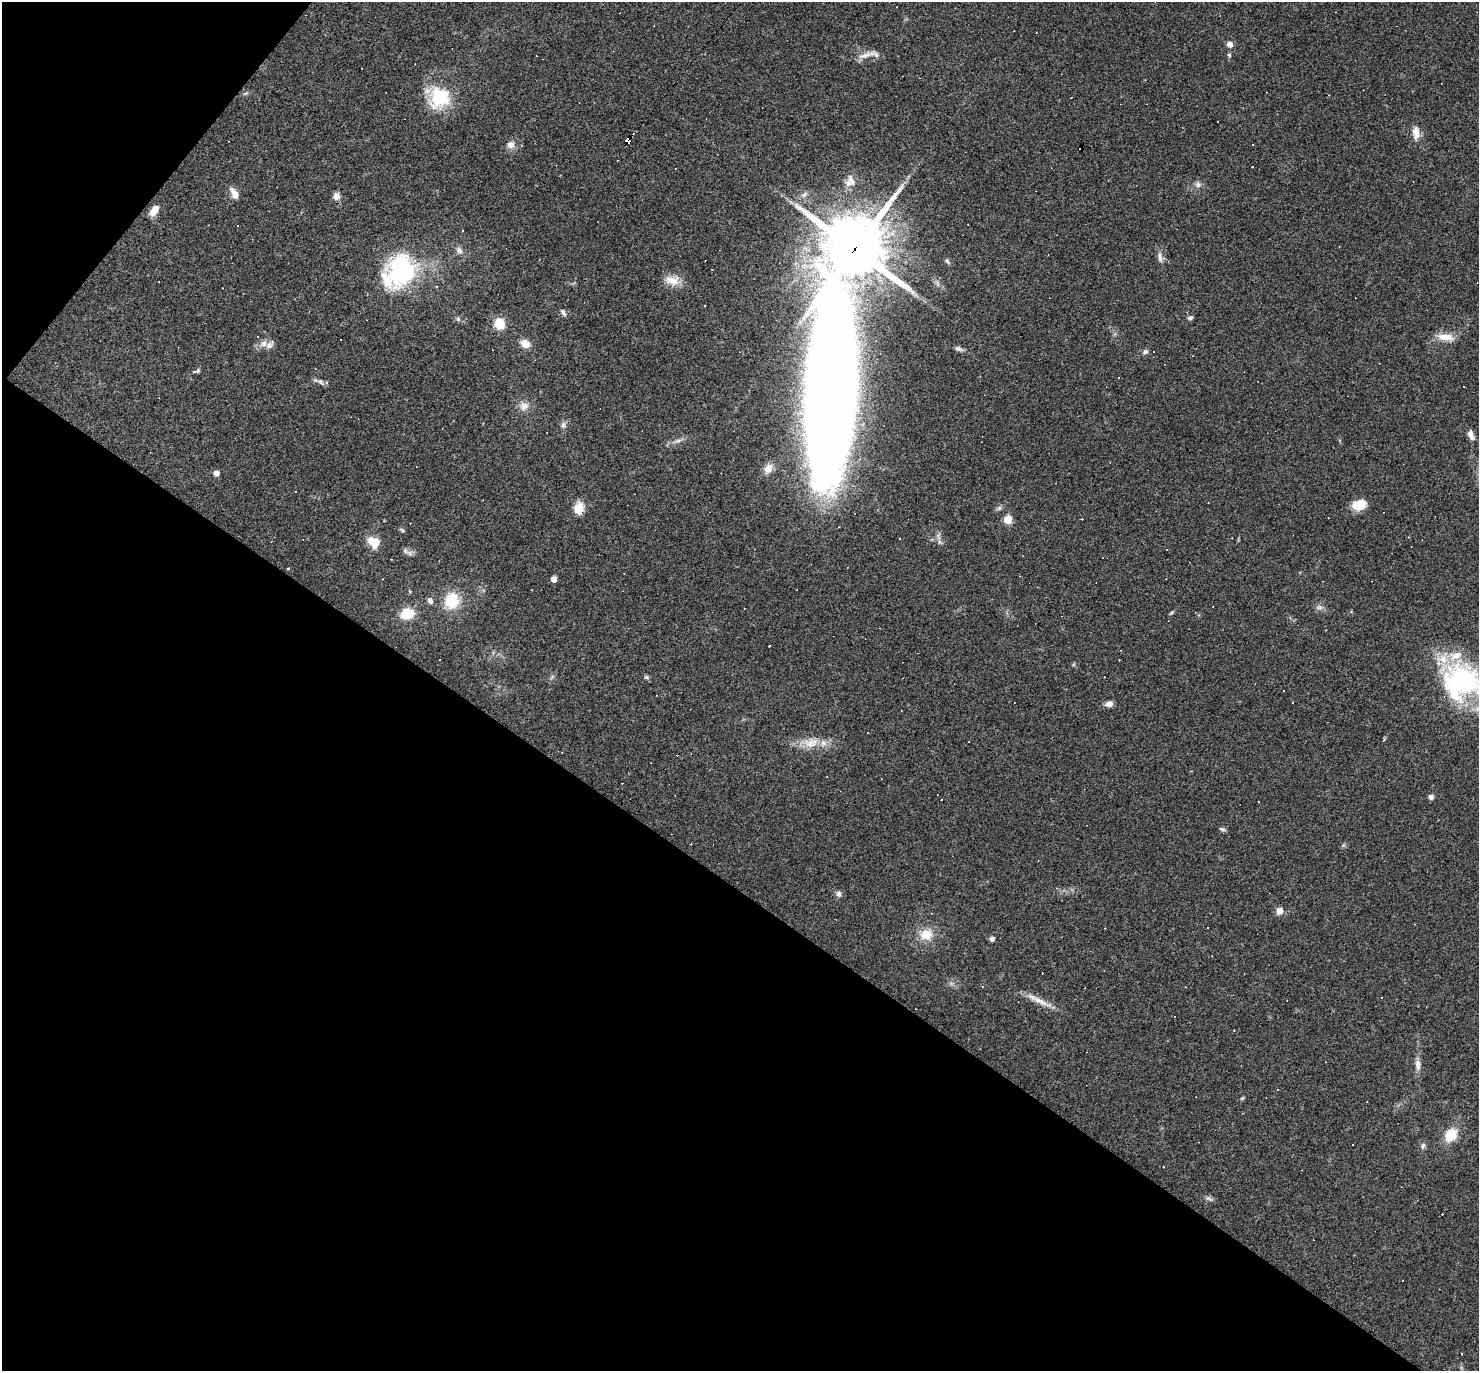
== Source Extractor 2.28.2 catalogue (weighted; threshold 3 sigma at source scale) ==
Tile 9 of 4 x 4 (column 1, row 3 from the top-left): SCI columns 1-1477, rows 1518-2886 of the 5908 x 5913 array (HDU 1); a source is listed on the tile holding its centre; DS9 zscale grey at full resolution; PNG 1481 x 1373 px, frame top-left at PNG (2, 2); no overlay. Shown black and unused: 38% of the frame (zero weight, under 3 of 4 exposures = <1% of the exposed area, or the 3 px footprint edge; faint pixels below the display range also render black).
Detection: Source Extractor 2.28.2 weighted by HDU 2 'WHT'; one run over the whole footprint, this tile lists its part. Background 0.0489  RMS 0.0047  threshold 0.0211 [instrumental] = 3 sigma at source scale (4.5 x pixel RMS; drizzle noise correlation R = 1.50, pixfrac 1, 0.05/0.05 arcsec/px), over >= 5 px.
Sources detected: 152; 1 inside a brighter object's white glare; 60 cosmic-ray / hot-pixel residue — not listed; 6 inside a brighter listed object's ellipse — not listed separately; the other 85 listed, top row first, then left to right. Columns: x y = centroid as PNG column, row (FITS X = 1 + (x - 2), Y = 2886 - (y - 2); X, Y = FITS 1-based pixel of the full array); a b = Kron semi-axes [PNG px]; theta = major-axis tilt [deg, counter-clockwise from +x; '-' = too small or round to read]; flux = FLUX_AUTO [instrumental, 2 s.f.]
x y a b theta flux
1229 44 6 6 - 2.8
865 55 21 7 17 3.5
1229 55 5 4 - 0.63
440 98 28 26 52 24
1416 132 14 7 -86 4.7
627 140 5 4 - 130
1253 144 3 2 - 0.54
511 145 9 9 - 2.8
1252 166 3 3 - 1.3
675 169 2 2 - 0.36
851 180 18 8 -63 3.8
1198 185 9 7 -27 1.8
234 194 15 7 -59 3.9
804 195 10 7 39 2.1
336 196 9 8 - 2.6
154 211 10 6 53 6.7
1339 247 3 2 - 0.3
854 249 20 16 54 3800
459 251 10 7 -59 2
1160 257 16 6 -82 2.3
947 261 8 5 -69 1
402 270 33 28 83 60
672 280 21 12 -6 6.3
436 287 3 3 - 0.45
222 288 3 2 - 0.29
704 306 2 2 - 0.42
563 313 10 5 -62 1.3
1190 318 7 5 10 1
458 319 6 6 - 0.94
499 324 10 8 -67 10
257 337 3 2 - 0.64
1446 337 25 9 -9 5.7
264 344 9 8 - 2.5
525 344 10 7 -29 4.9
959 349 11 6 -19 1.6
1145 352 7 6 - 1.2
1154 352 3 3 - 0.57
195 371 3 3 - 9.4
320 382 9 7 -51 1.6
1464 386 3 3 - 6
830 388 140 35 86 1500
524 406 12 10 15 3.6
563 425 8 6 75 1.4
1471 435 13 7 -66 2.5
678 441 9 4 9 1.4
768 468 14 10 57 4.1
216 473 6 6 - 2.3
1357 506 12 9 -21 7.5
579 508 13 10 77 6.8
999 508 8 4 45 1.1
1008 519 5 5 - 17
1408 537 3 3 - 0.46
374 542 12 10 -28 8.9
939 542 6 4 72 0.83
410 553 10 7 -20 1.8
288 568 3 3 - 1.5
383 579 3 2 - 0.42
554 579 5 4 - 4.1
430 601 8 6 -63 1.7
452 601 16 14 77 15
1319 607 9 6 1 1.7
407 614 13 11 15 11
769 646 3 3 - 2.4
493 652 6 4 20 0.7
440 659 3 3 - 9.8
646 677 7 5 -15 0.9
1463 682 54 42 -23 75
1109 704 9 6 10 2.4
1384 740 6 3 69 0.51
810 744 19 14 3 7.6
1431 797 6 5 - 1.6
1258 801 2 2 - 0.4
1222 829 9 4 -18 0.88
838 894 8 7 - 1.6
1279 911 6 6 - 3.9
926 935 15 13 16 8.3
992 939 5 5 - 1.4
1040 1001 34 7 -26 5.8
1418 1065 15 8 -85 3
1277 1090 3 2 - 0.63
1242 1098 6 4 44 0.58
1451 1135 15 12 53 11
1423 1146 9 6 74 1.3
1164 1167 3 2 - 0.31
1208 1198 9 5 -30 1.2
Overlapping masked pixels (flux is a lower limit): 4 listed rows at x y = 627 140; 854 249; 830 388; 579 508
Isophote crosses this tile's border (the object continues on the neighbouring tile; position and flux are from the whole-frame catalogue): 1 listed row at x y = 1463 682